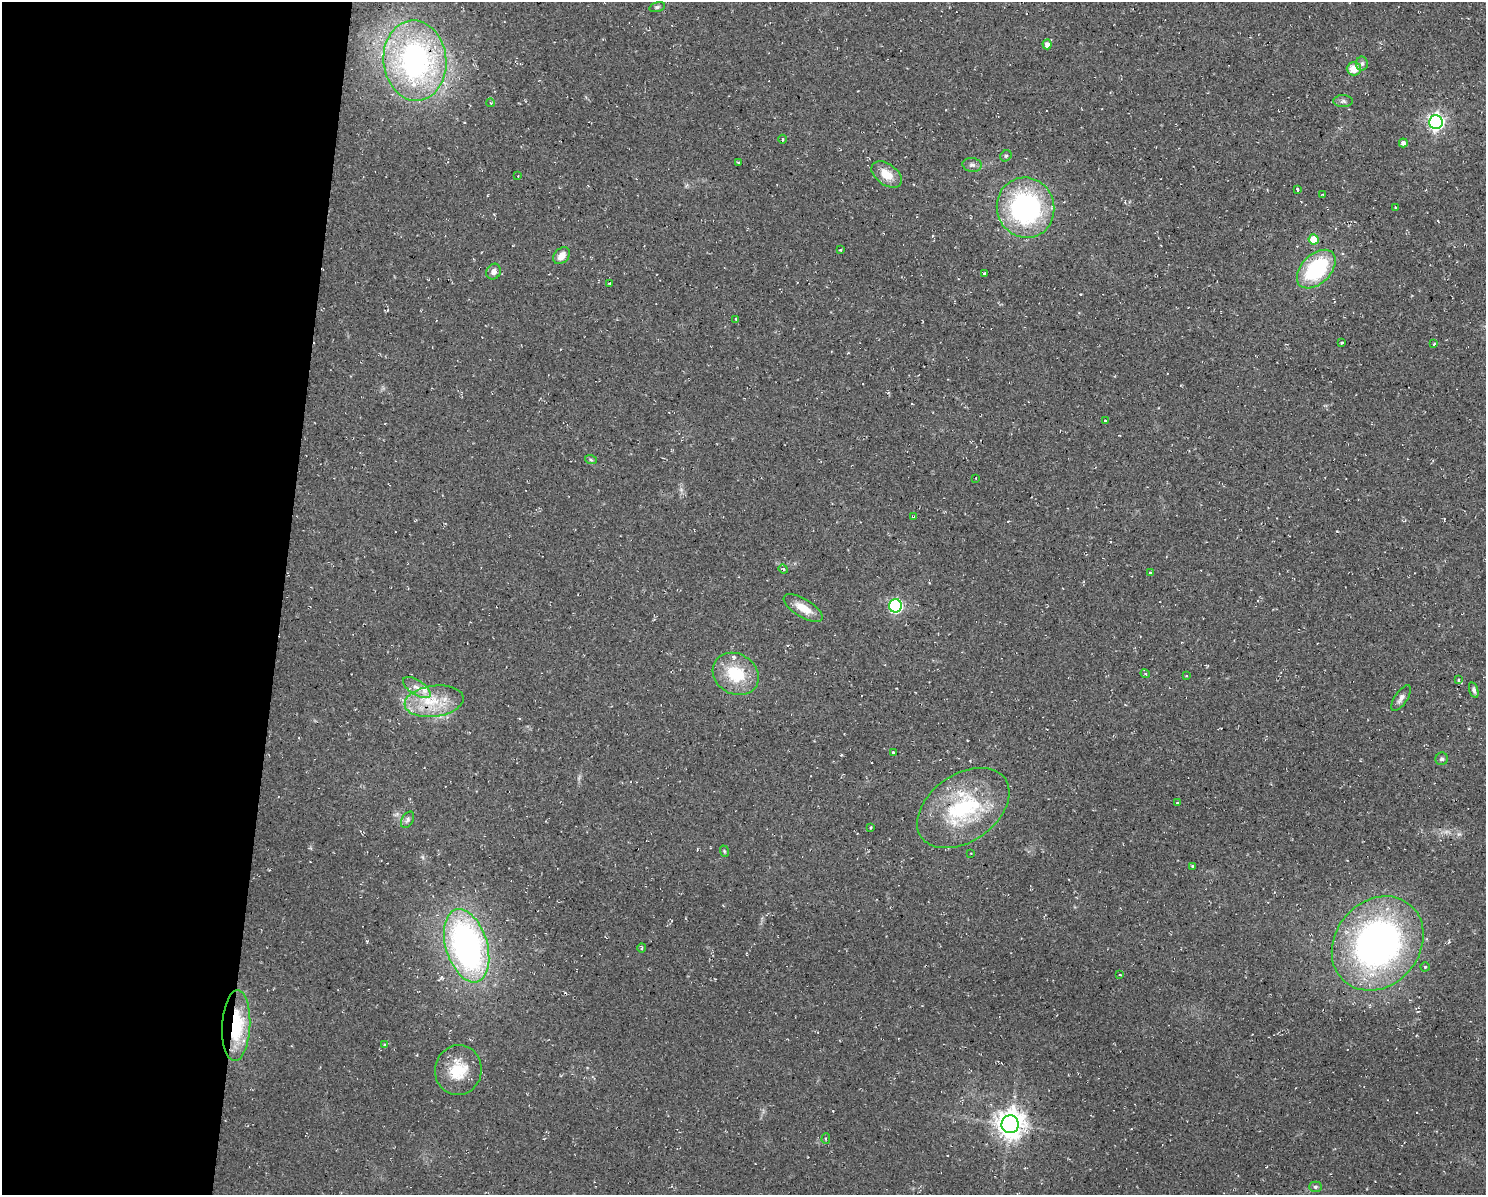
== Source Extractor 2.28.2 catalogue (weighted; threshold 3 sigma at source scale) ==
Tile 4 of 3 x 4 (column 1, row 2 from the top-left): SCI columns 113-1596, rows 2385-3577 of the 4791 x 4769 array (HDU 1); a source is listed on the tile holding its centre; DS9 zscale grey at full resolution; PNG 1488 x 1197 px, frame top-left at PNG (2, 2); each listed source drawn as its Kron ellipse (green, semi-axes under 4 px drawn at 4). Shown black and unused: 19% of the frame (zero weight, under 2 of 3 exposures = <1% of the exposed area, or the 3 px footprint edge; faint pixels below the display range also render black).
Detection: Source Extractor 2.28.2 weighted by HDU 2 'WHT'; one run over the whole footprint, this tile lists its part. Background 0.0769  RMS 0.0099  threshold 0.0448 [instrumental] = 3 sigma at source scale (4.5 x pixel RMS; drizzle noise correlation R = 1.50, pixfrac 1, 0.05/0.05 arcsec/px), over >= 5 px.
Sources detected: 71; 1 too faint to see at this stretch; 3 cosmic-ray / hot-pixel residue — neither listed nor drawn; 2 inside a brighter listed object's ellipse — not listed separately; the other 65 listed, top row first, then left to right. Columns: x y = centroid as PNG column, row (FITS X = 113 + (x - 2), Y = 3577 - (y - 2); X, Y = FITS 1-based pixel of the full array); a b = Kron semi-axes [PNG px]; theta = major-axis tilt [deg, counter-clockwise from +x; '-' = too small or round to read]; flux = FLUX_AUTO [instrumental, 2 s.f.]
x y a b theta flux
657 7 8 4 15 1.8
1047 44 5 4 - 5.3
415 60 40 31 -84 230
1362 63 7 6 - 3.1
1354 69 7 6 - 14
1343 101 10 6 0 3
491 103 4 3 - 0.97
1436 122 7 6 - 340
782 139 4 2 - 1.3
1403 143 4 4 - 3.8
1006 156 6 5 - 1.6
738 162 3 2 - 0.99
972 165 9 7 -6 3.5
887 174 17 10 -37 17
518 176 2 2 - 0.56
1297 189 3 3 - 4
1323 194 3 3 - 2.1
1026 208 30 28 -72 180
1396 208 3 3 - 4.9
1314 239 5 5 - 17
840 250 3 2 - 2.1
562 256 9 7 47 8.6
1316 269 23 14 45 84
494 272 8 7 - 5.1
984 273 3 3 - 4.2
610 283 4 3 - 0.98
736 319 3 3 - 1.4
1342 343 3 3 - 3.3
1434 344 4 3 - 1.3
1105 421 3 3 - 2.4
591 460 6 3 -19 1.3
976 478 3 2 - 0.76
913 517 3 3 - 0.77
783 569 5 4 - 1.4
1150 573 3 3 - 2.5
895 606 6 6 - 160
803 608 22 9 -31 15
736 674 24 20 -31 41
1145 674 5 4 - 1.3
1186 676 3 2 - 0.78
1458 680 4 3 - 1.2
417 688 16 7 -33 8.5
1474 690 8 4 -74 2.7
1401 698 15 6 57 4.7
434 701 30 15 7 35
893 752 3 3 - 2.3
1442 759 6 6 - 2.2
1177 803 3 3 - 1.8
963 808 51 33 35 100
408 820 9 5 61 2.6
870 827 3 3 - 1.2
724 851 6 3 -71 1.1
971 853 3 2 - 0.66
1193 866 4 3 - 1.2
1378 943 50 42 50 370
467 946 38 21 -73 310
642 948 4 4 - 1.3
1425 967 4 4 - 1.1
1120 975 3 2 - 0.9
236 1025 35 14 87 61
385 1045 4 4 - 1.4
458 1070 25 23 78 32
1010 1124 9 8 - 1200
826 1139 5 4 - 1.3
1315 1187 6 5 - 2
Overlapping masked pixels (flux is a lower limit): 2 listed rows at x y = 415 60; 236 1025